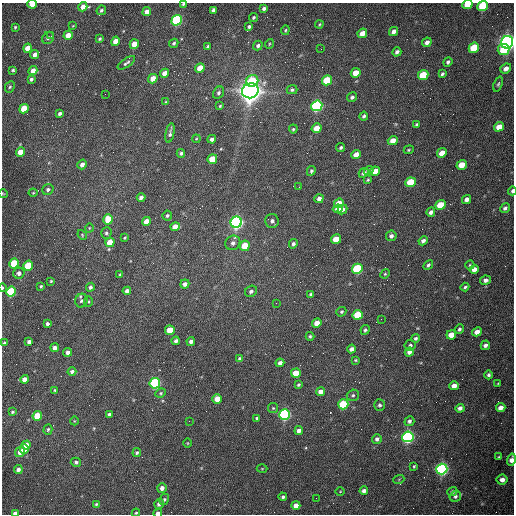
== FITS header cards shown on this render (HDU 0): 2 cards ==
NAXIS1  =                  512 /fastest changing axis
NAXIS2  =                  512 /next to fastest changing axis

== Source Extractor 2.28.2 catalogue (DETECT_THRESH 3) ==
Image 512 x 512 px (HDU 0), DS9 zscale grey, 1 PNG px = 1 image px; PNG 516 x 516 px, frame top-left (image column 1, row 512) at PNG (2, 3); each listed source drawn as its Kron ellipse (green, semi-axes under 4 px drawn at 4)
Background 1540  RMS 23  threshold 69.7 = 3 sigma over >= 5 px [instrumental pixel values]
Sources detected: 223; all 223 listed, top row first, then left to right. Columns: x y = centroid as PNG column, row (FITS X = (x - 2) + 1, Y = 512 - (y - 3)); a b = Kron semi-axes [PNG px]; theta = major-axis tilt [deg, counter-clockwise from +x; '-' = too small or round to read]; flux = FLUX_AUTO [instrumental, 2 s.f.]
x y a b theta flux
32 4 4 3 - 2.5e+04
183 4 3 3 - 1.6e+03
467 5 5 4 - 3.1e+04
483 6 5 5 - 9.4e+04
83 7 5 4 - 1.1e+04
264 8 4 3 - 3.9e+03
101 10 5 4 - 3.1e+03
213 10 4 3 - 3.8e+03
147 12 5 4 - 1.0e+04
253 17 4 3 - 2.4e+03
177 20 5 5 - 2.6e+05
319 24 4 3 - 1.7e+03
73 26 4 3 - 1.0e+03
15 27 3 3 - 1.7e+03
249 27 3 3 - 2.5e+03
285 30 5 3 - 1.7e+03
393 32 5 4 - 7.8e+03
362 33 5 4 - 1.6e+04
68 35 5 4 - 1.8e+04
51 36 3 2 - 1.5e+03
48 38 6 5 - 4.0e+03
100 39 4 3 - 2.1e+03
115 41 5 4 - 1.6e+04
427 42 5 4 - 6.7e+03
507 42 6 6 - 1.1e+06
174 43 5 4 - 2.8e+03
134 44 5 4 - 1.9e+04
269 44 5 3 - 1.5e+03
208 46 4 3 - 3.2e+03
258 46 5 4 - 3.6e+03
27 48 5 4 - 2.0e+04
474 48 5 5 - 5.6e+04
321 49 2 2 - 7.7e+02
504 49 6 5 - 4.5e+04
397 52 4 4 - 4.8e+03
35 54 4 4 - 9.3e+03
448 62 5 4 - 3.5e+03
126 63 10 3 34 3.5e+03
200 68 5 4 - 2.6e+04
506 68 6 4 40 8.4e+03
13 70 3 3 - 2.4e+03
33 71 4 4 - 1.1e+04
165 73 5 4 - 1.1e+04
356 73 5 4 - 2.3e+04
442 74 4 3 - 2.8e+03
423 75 5 4 - 6.1e+04
31 79 4 3 - 3.2e+03
153 79 5 4 - 1.6e+04
327 80 5 4 - 6.9e+04
252 81 6 5 - 5.5e+04
498 84 8 4 70 2.7e+03
10 87 6 4 66 2.4e+03
292 90 5 4 - 3.0e+03
250 91 8 7 - 2.1e+06
218 93 6 5 - 3.4e+03
105 94 2 2 - 7.1e+02
352 97 5 4 - 4.2e+03
166 102 4 3 - 1.9e+03
220 106 4 3 - 1.7e+03
317 106 5 5 - 3.5e+05
24 109 5 4 - 4.3e+04
60 114 4 3 - 3.8e+03
364 116 4 4 - 2.8e+03
417 125 4 3 - 3.6e+03
499 127 5 4 - 2.1e+04
317 128 5 4 - 2.3e+04
293 129 4 3 - 2.8e+03
170 133 10 3 78 4.4e+03
196 139 4 3 - 1.4e+03
212 139 4 4 - 4.7e+03
393 141 5 4 - 1.4e+04
341 147 4 3 - 2.7e+03
409 150 5 4 - 1.9e+03
20 152 5 4 - 2.4e+04
181 153 4 4 - 3.0e+03
442 153 5 4 - 1.8e+04
356 155 5 4 - 1.2e+04
212 159 5 4 - 3.5e+04
82 164 5 4 - 7.9e+03
462 165 5 4 - 2.6e+04
369 170 5 4 - 7.1e+03
311 171 5 4 - 2.7e+03
375 171 5 4 - 2.2e+04
364 173 5 4 - 4.7e+03
368 180 4 3 - 2.0e+03
411 182 5 4 - 6.6e+04
299 187 2 2 - 1.0e+03
48 190 6 5 - 3.6e+03
512 191 4 3 - 4.3e+03
33 193 4 4 - 1.4e+03
3 194 5 3 - 1.2e+03
141 197 4 4 - 5.7e+03
319 199 4 4 - 6.4e+03
467 199 5 4 - 5.9e+03
339 203 5 4 - 2.6e+04
440 205 5 4 - 4.9e+04
505 208 5 4 - 3.8e+03
338 209 5 4 - 1.3e+04
342 209 5 4 - 4.5e+03
431 212 4 4 - 5.3e+03
167 216 5 4 - 2.7e+03
108 219 5 4 - 4.5e+04
146 221 4 4 - 1.5e+04
272 221 7 6 - 5.5e+03
236 222 6 5 - 7.1e+05
175 226 5 4 - 1.3e+04
89 228 4 3 - 1.2e+03
106 233 5 5 - 3.3e+03
82 235 5 4 - 1.7e+03
391 236 5 5 - 4.8e+03
125 238 3 3 - 1.7e+03
336 239 5 4 - 2.9e+04
423 241 5 4 - 5.8e+03
110 242 5 4 - 4.1e+04
233 243 8 7 - 5.7e+03
293 244 4 4 - 4.0e+03
245 246 5 5 - 3.9e+04
14 263 5 4 - 7.0e+04
428 265 6 4 46 3.2e+03
470 265 4 4 - 1.7e+03
28 266 5 4 - 8.2e+04
357 269 5 5 - 1.7e+05
474 269 5 4 - 9.2e+03
19 273 6 5 - 6.3e+03
385 274 5 4 - 1.9e+03
120 275 4 3 - 2.5e+03
486 280 5 4 - 5.2e+03
51 281 3 3 - 1.7e+03
185 284 5 4 - 5.9e+03
41 286 3 3 - 1.8e+03
90 287 4 4 - 3.9e+03
465 287 4 3 - 2.5e+03
2 288 4 2 - 1.7e+03
127 291 4 4 - 6.0e+03
251 291 6 5 - 4.6e+03
11 292 5 5 - 1.5e+05
311 294 4 3 - 3.3e+03
81 301 7 6 - 4.2e+03
88 302 5 4 - 2.0e+03
276 303 2 2 - 1.1e+03
341 312 5 4 - 2.8e+03
358 315 5 5 - 6.8e+04
381 319 2 2 - 9.9e+02
317 323 5 4 - 1.6e+04
47 324 3 3 - 4.2e+03
459 329 5 4 - 3.2e+03
170 330 5 4 - 3.4e+04
365 330 5 4 - 2.9e+03
477 332 5 4 - 1.1e+04
451 335 5 4 - 1.9e+04
310 336 4 4 - 2.4e+03
415 338 4 4 - 3.4e+03
176 341 4 4 - 4.4e+03
191 341 4 4 - 6.4e+03
29 342 4 4 - 5.8e+03
4 343 4 3 - 3.0e+03
410 345 5 5 - 3.4e+03
485 345 5 4 - 5.5e+03
55 348 4 4 - 7.2e+03
352 349 4 4 - 6.8e+03
68 352 4 4 - 6.3e+03
409 352 4 4 - 6.4e+03
240 359 4 4 - 5.1e+03
355 360 4 3 - 1.5e+03
280 363 4 4 - 7.3e+03
72 372 4 4 - 4.6e+03
296 373 5 4 - 3.1e+04
489 375 4 4 - 3.5e+03
25 379 4 4 - 1.4e+04
155 383 5 5 - 3.5e+05
498 383 3 3 - 1.4e+03
298 385 3 3 - 2.4e+03
454 386 5 4 - 1.2e+04
55 390 3 3 - 1.6e+03
321 392 4 4 - 1.0e+04
161 393 5 4 - 2.0e+03
353 395 6 5 - 2.9e+03
217 399 5 4 - 2.2e+04
343 404 5 5 - 1.1e+05
379 405 6 5 - 3.0e+03
273 408 5 5 - 2.0e+03
460 408 4 4 - 5.9e+03
501 408 5 4 - 1.0e+04
12 412 4 3 - 2.1e+03
109 414 4 4 - 5.7e+03
285 414 5 5 - 4.3e+05
37 416 5 4 - 4.9e+04
257 418 4 3 - 3.2e+03
74 421 4 3 - 1.1e+03
189 421 2 2 - 7.0e+02
409 421 5 4 - 4.4e+03
48 429 5 4 - 2.5e+03
299 431 4 4 - 6.3e+03
408 437 5 5 - 5.7e+05
377 439 5 4 - 4.8e+03
187 443 4 3 - 1.2e+03
26 445 5 4 - 1.7e+04
24 449 4 4 - 1.5e+04
20 452 5 4 - 1.0e+04
137 453 4 4 - 3.1e+03
499 457 4 3 - 1.9e+03
511 460 6 4 76 8.7e+03
76 462 5 4 - 3.3e+03
414 466 3 3 - 1.8e+03
262 469 5 3 - 1.3e+03
442 469 6 5 - 6.3e+05
18 470 4 4 - 6.1e+03
399 479 5 3 - 1.4e+03
502 480 5 5 - 8.6e+03
162 488 5 4 - 7.7e+03
340 491 4 3 - 1.2e+03
364 491 4 4 - 6.3e+03
452 492 5 4 - 3.3e+03
455 496 6 5 - 3.7e+03
283 497 4 4 - 3.1e+03
316 498 2 2 - 3.4e+03
164 499 5 4 - 2.6e+03
96 504 4 3 - 2.0e+03
159 504 5 4 - 5.1e+03
296 505 4 4 - 1.2e+04
15 513 4 3 - 7.6e+03
136 513 4 3 - 1.8e+03
158 513 4 3 - 9.4e+03
At the frame edge (FLAGS 8, measured only in part): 11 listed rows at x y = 32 4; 183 4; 467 5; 483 6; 512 191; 3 194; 2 288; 511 460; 15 513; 136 513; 158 513